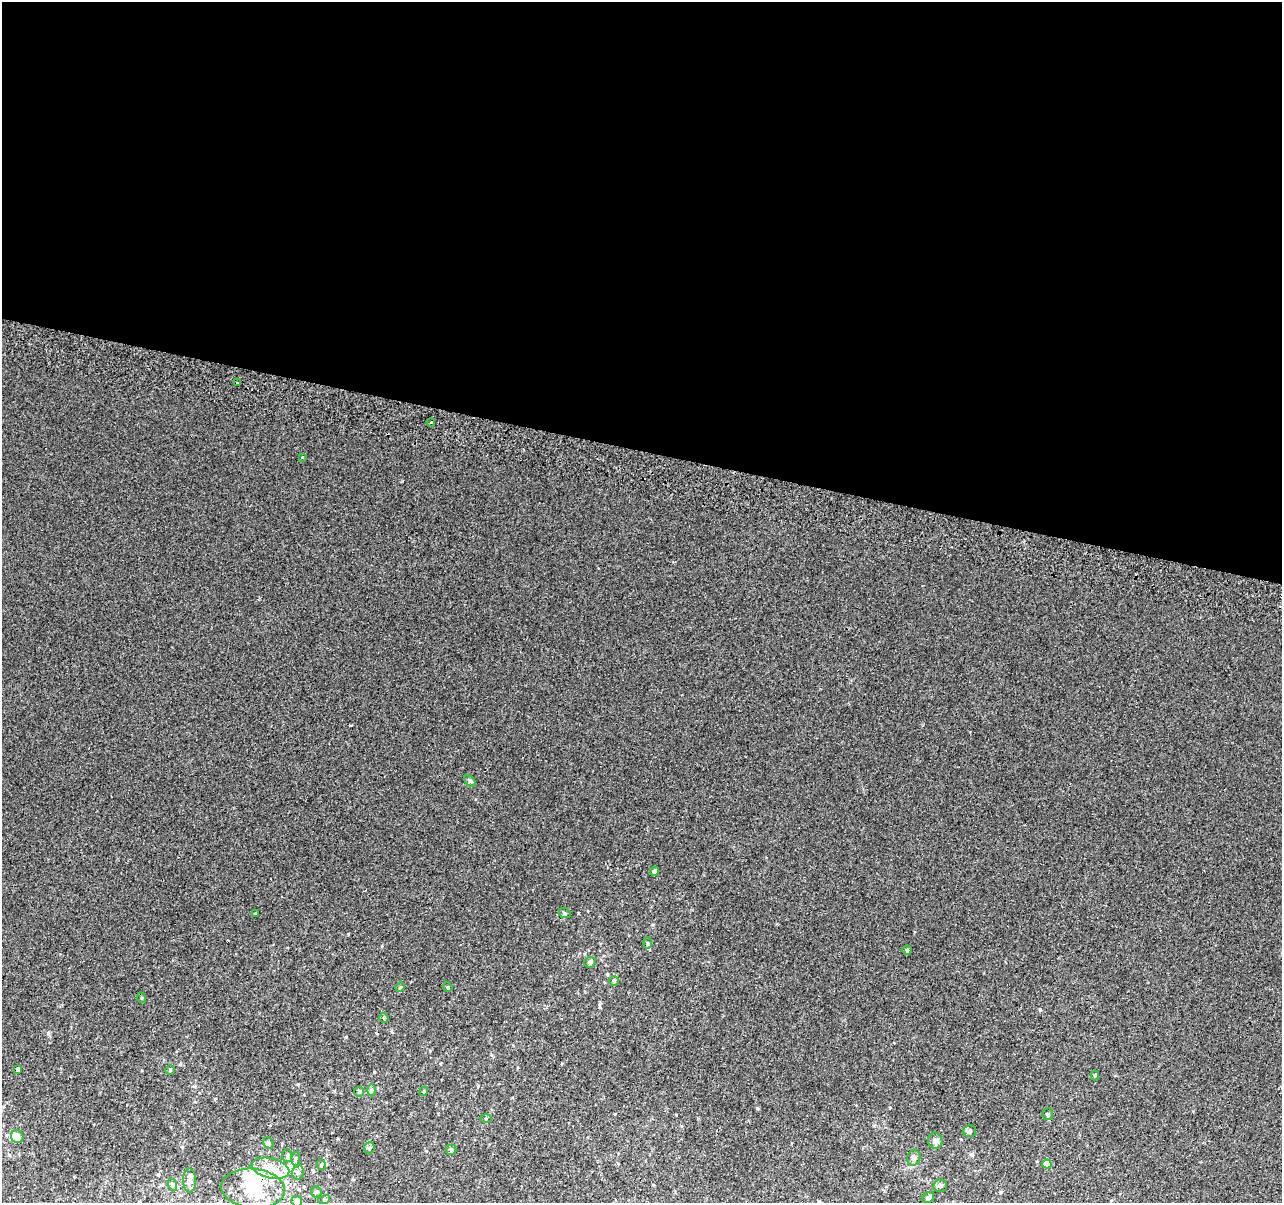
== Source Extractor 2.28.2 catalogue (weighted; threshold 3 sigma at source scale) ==
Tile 3 of 4 x 4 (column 3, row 1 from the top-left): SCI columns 2579-3858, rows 3930-5130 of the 5152 x 5395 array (HDU 1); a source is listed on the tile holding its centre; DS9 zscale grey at full resolution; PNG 1284 x 1205 px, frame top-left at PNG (2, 2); each listed source drawn as its Kron ellipse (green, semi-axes under 4 px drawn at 4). Shown black and unused: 37% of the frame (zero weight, under 2 of 3 exposures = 2% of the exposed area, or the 3 px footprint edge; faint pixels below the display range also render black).
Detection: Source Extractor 2.28.2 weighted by HDU 2 'WHT'; one run over the whole footprint, this tile lists its part. Background 0.00537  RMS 0.0056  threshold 0.025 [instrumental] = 3 sigma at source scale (4.5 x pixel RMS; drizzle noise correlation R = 1.50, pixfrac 1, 0.0396/0.0396 arcsec/px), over >= 5 px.
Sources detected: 52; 3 inside a brighter object's white glare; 1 cosmic-ray / hot-pixel residue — neither listed nor drawn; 4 inside a brighter listed object's ellipse — not listed separately; the other 44 listed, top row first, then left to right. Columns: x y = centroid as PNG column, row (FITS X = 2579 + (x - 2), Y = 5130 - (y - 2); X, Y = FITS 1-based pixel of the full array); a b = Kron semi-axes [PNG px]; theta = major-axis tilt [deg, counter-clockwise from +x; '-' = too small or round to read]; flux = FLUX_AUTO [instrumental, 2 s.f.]
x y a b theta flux
237 383 3 2 - 0.96
431 422 4 3 - 0.45
302 457 4 2 - 0.52
470 781 7 4 -45 0.94
654 871 4 4 - 1.8
256 913 4 4 - 0.59
565 913 6 5 - 0.8
647 943 6 3 -90 0.6
907 950 4 4 - 0.75
590 962 6 5 - 1.6
614 981 5 4 - 0.76
400 987 5 4 - 0.62
448 987 5 4 - 0.71
142 998 5 3 - 0.47
384 1018 5 5 - 0.61
18 1069 4 3 - 1
170 1070 5 4 - 0.75
1095 1075 5 4 - 0.55
371 1090 6 4 90 0.84
424 1091 4 3 - 0.54
359 1092 5 4 - 0.69
1048 1114 6 5 - 1
486 1119 5 3 - 0.49
970 1131 6 6 - 1.1
17 1137 6 6 - 4.4
935 1141 8 7 - 2.3
268 1143 6 5 - 1.1
369 1148 6 5 - 0.97
451 1150 5 5 - 0.76
287 1156 6 5 - 0.88
914 1158 8 6 72 1.7
296 1159 7 4 80 0.9
1047 1164 4 4 - 5.9
321 1165 5 4 - 0.71
271 1168 19 10 -13 8.6
298 1172 7 5 75 1.4
190 1180 12 6 -88 2.1
173 1185 6 4 -71 0.94
940 1186 7 6 - 1.5
253 1188 32 19 -5 21
316 1192 5 5 - 0.88
928 1198 6 5 - 2
324 1200 6 4 17 0.74
297 1201 5 5 - 4.2
Isophote crosses this tile's border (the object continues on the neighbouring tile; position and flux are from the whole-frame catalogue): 1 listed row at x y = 297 1201
Unlisted compact peaks at least as high as the median listed source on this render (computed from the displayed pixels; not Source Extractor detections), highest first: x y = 1040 1010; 374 1072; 48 1033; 757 1108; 298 1084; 346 1037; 1001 1192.